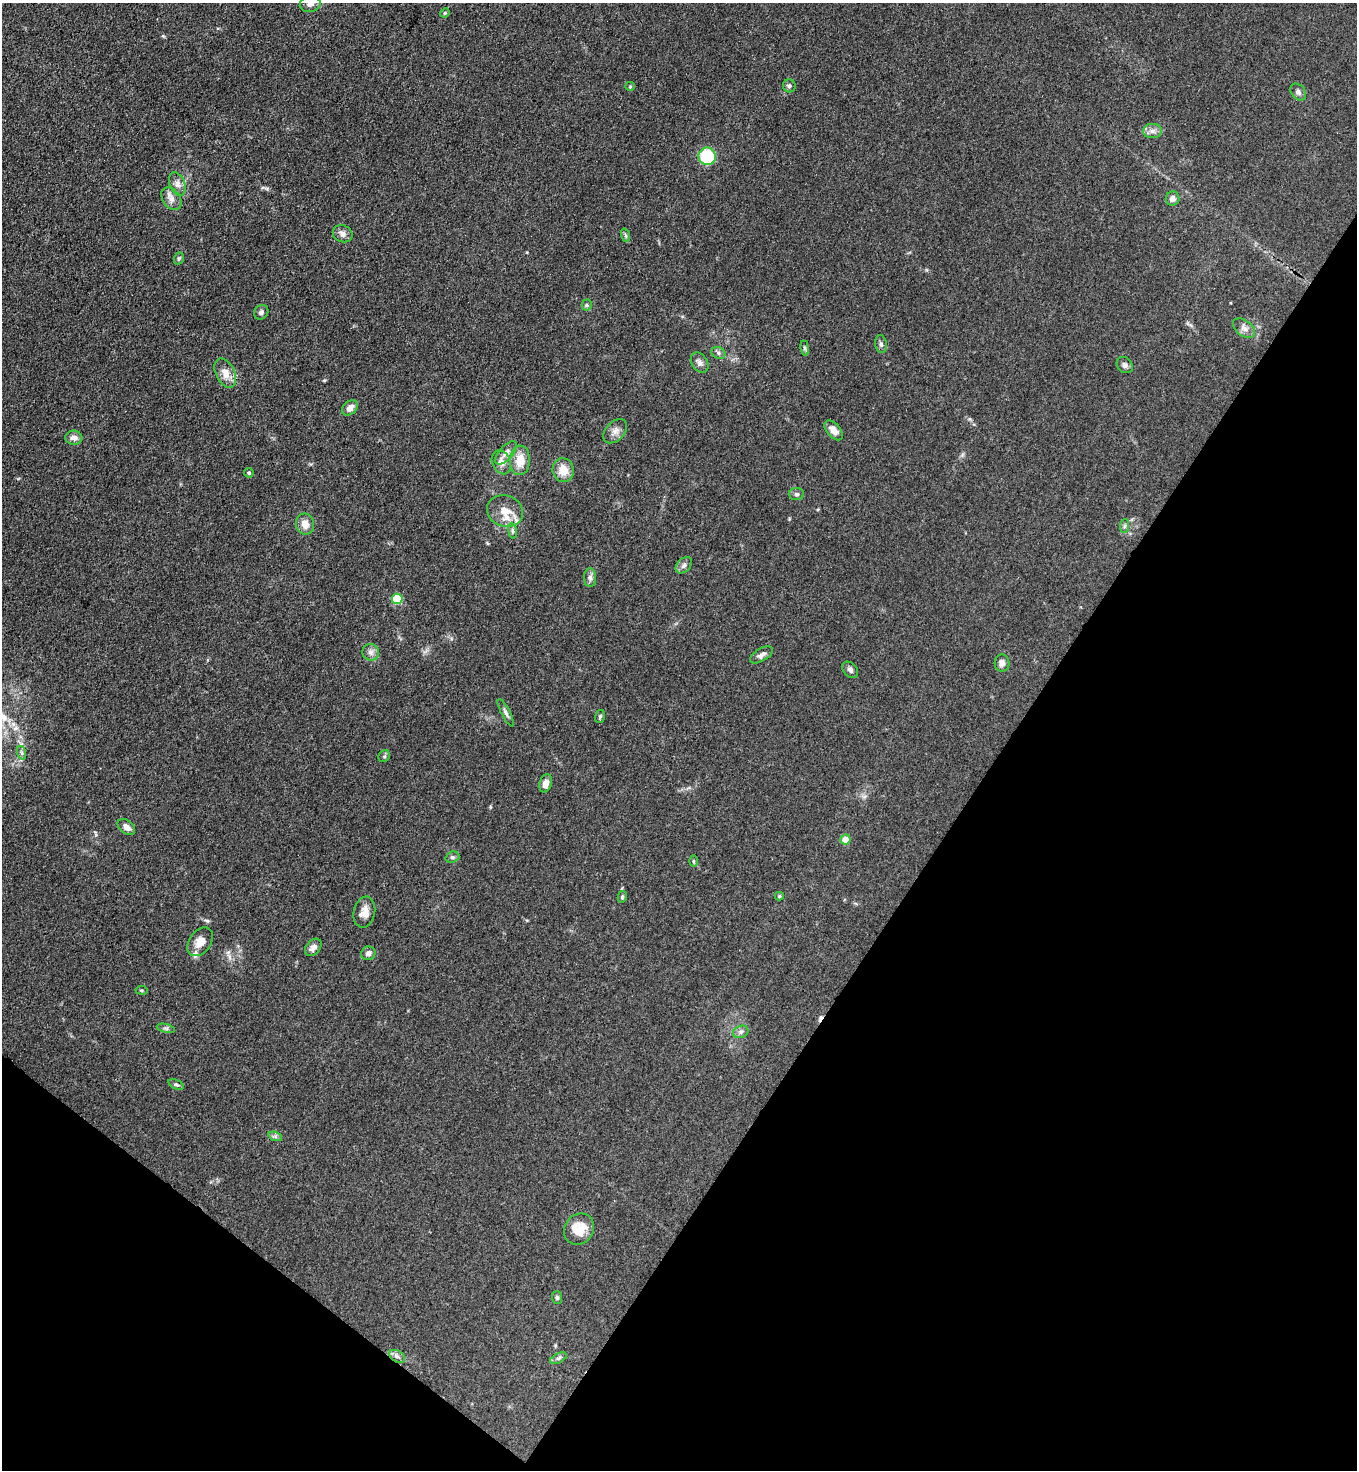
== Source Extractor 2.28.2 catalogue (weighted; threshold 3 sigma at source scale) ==
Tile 15 of 4 x 4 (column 3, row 4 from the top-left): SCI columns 2912-4266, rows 37-1504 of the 5963 x 5945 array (HDU 1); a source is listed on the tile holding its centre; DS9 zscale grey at full resolution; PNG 1359 x 1472 px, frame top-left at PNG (2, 3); each listed source drawn as its Kron ellipse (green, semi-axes under 4 px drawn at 4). Shown black and unused: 32% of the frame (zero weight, under 3 of 4 exposures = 5% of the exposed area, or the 3 px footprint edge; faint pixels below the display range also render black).
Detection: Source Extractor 2.28.2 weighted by HDU 2 'WHT'; one run over the whole footprint, this tile lists its part. Background 0.104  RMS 0.0074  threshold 0.0334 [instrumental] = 3 sigma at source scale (4.5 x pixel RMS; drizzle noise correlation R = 1.50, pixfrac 1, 0.05/0.05 arcsec/px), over >= 5 px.
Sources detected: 69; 1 cosmic-ray / hot-pixel residue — neither listed nor drawn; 1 inside a brighter listed object's ellipse — not listed separately; the other 67 listed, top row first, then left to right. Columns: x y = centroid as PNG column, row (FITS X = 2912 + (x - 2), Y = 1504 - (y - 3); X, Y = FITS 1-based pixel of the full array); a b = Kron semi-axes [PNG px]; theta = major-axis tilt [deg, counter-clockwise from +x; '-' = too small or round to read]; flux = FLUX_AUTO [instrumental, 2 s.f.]
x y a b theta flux
310 4 10 8 14 3.1
445 13 5 4 - 0.9
630 86 5 4 - 0.82
789 86 6 6 - 1.6
1298 92 9 7 -51 2.3
1152 131 9 7 2 3.5
707 156 9 8 - 41
177 184 12 7 -68 3.8
171 199 12 8 -55 4.5
1173 199 7 6 - 3.9
343 234 10 8 -23 3.8
625 235 7 4 -71 1.3
179 258 6 4 71 1.2
587 305 5 5 - 1.1
261 312 8 6 46 2.1
1244 328 13 7 -37 3.8
881 344 9 5 -82 2
805 348 7 4 -82 1.2
718 353 7 5 -23 1.8
700 363 11 7 -55 3.2
1125 365 9 7 -47 2.4
225 373 15 9 -64 7.9
350 408 9 6 44 4.7
834 430 12 6 -49 5.4
615 431 14 9 47 4.8
74 438 8 7 - 3.8
506 453 14 6 49 4.2
520 460 15 10 87 12
501 462 12 9 -66 5.4
563 470 12 10 -80 10
249 473 5 4 - 1.1
796 494 7 6 - 1.8
505 511 18 15 -20 13
305 524 11 9 -79 6.2
1125 526 7 4 88 1.4
512 531 8 4 -81 1.4
684 565 9 6 45 2.5
590 578 9 6 -90 2.6
397 599 5 5 - 40
371 652 8 8 - 3.2
761 655 13 6 31 3.3
1002 663 9 7 -86 3.9
850 670 9 6 -47 2.4
506 713 15 4 -62 2.4
600 716 6 5 - 1.2
22 753 7 4 -71 1.5
384 756 6 5 - 1.4
546 783 9 6 75 5.8
126 827 10 6 -39 4.5
845 839 5 5 - 8.3
452 857 7 5 19 1.6
693 861 6 4 -90 0.9
779 896 4 3 - 1
622 897 6 4 77 1.1
364 912 16 10 78 6.9
200 942 16 11 53 7
313 947 10 7 50 4
368 953 7 6 - 3
142 990 6 3 -9 0.8
166 1028 9 4 -13 1.4
741 1032 8 6 21 2.3
176 1084 8 4 -21 1.3
275 1136 7 4 -19 1.5
579 1229 16 14 51 16
557 1297 6 5 - 1.3
397 1356 8 5 -28 2.6
559 1358 9 5 27 1.7
Isophote crosses this tile's border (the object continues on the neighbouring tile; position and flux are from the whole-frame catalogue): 1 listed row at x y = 310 4